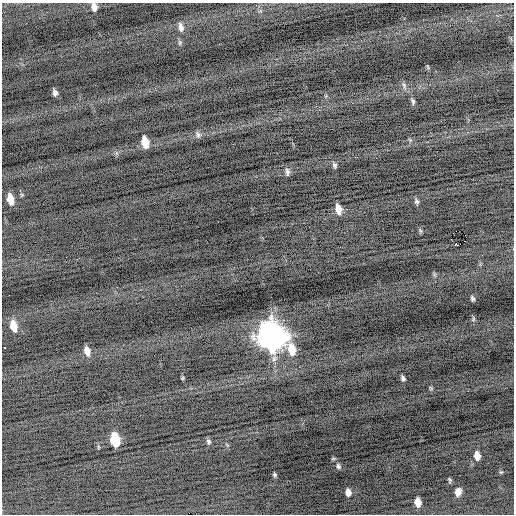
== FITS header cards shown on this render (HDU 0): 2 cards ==
NAXIS1  =                  512 / Axis length
NAXIS2  =                  512 / Axis length

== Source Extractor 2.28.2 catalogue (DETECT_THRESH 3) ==
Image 512 x 512 px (HDU 0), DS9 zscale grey, 1 PNG px = 1 image px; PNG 516 x 516 px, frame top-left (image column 1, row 512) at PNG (2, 3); no overlay
Background -0.462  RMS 0.74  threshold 2.21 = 3 sigma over >= 5 px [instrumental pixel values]
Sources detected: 36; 1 with non-positive FLUX_AUTO (blend fragments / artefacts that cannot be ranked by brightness) is not listed; the other 35 listed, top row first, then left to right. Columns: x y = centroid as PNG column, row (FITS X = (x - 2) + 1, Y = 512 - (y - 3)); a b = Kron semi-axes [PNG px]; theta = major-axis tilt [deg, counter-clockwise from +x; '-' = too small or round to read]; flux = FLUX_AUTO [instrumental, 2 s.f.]
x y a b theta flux
94 7 8 5 -78 290
181 27 12 6 -76 240
404 85 9 5 -79 130
55 92 6 4 -72 160
413 101 9 5 -73 110
198 135 10 6 -64 140
410 140 6 4 -55 62
145 142 9 6 -77 880
334 165 7 4 -66 100
287 172 10 5 -79 140
10 199 9 5 -78 680
417 201 8 5 -64 110
338 209 9 5 -77 610
465 235 2 2 - 34000
456 244 6 2 -18 480
9 295 2 2 - 40
472 298 5 3 - 99
473 319 8 4 89 71
13 326 10 6 -78 820
272 337 13 10 -74 60000
5 348 3 2 - 250
292 349 15 8 -75 1000
87 351 9 6 -75 390
183 378 6 4 89 54
403 378 6 5 - 120
431 388 7 4 -45 64
115 440 10 6 -80 2600
208 441 7 5 -52 100
477 456 8 5 -82 390
338 466 7 5 -80 120
274 475 5 5 - 80
449 480 7 4 -77 70
348 492 7 5 -80 310
458 492 8 6 76 330
418 502 7 5 -82 500
At the frame edge (FLAGS 8, measured only in part): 1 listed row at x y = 94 7
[1 non-positive-flux detection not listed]